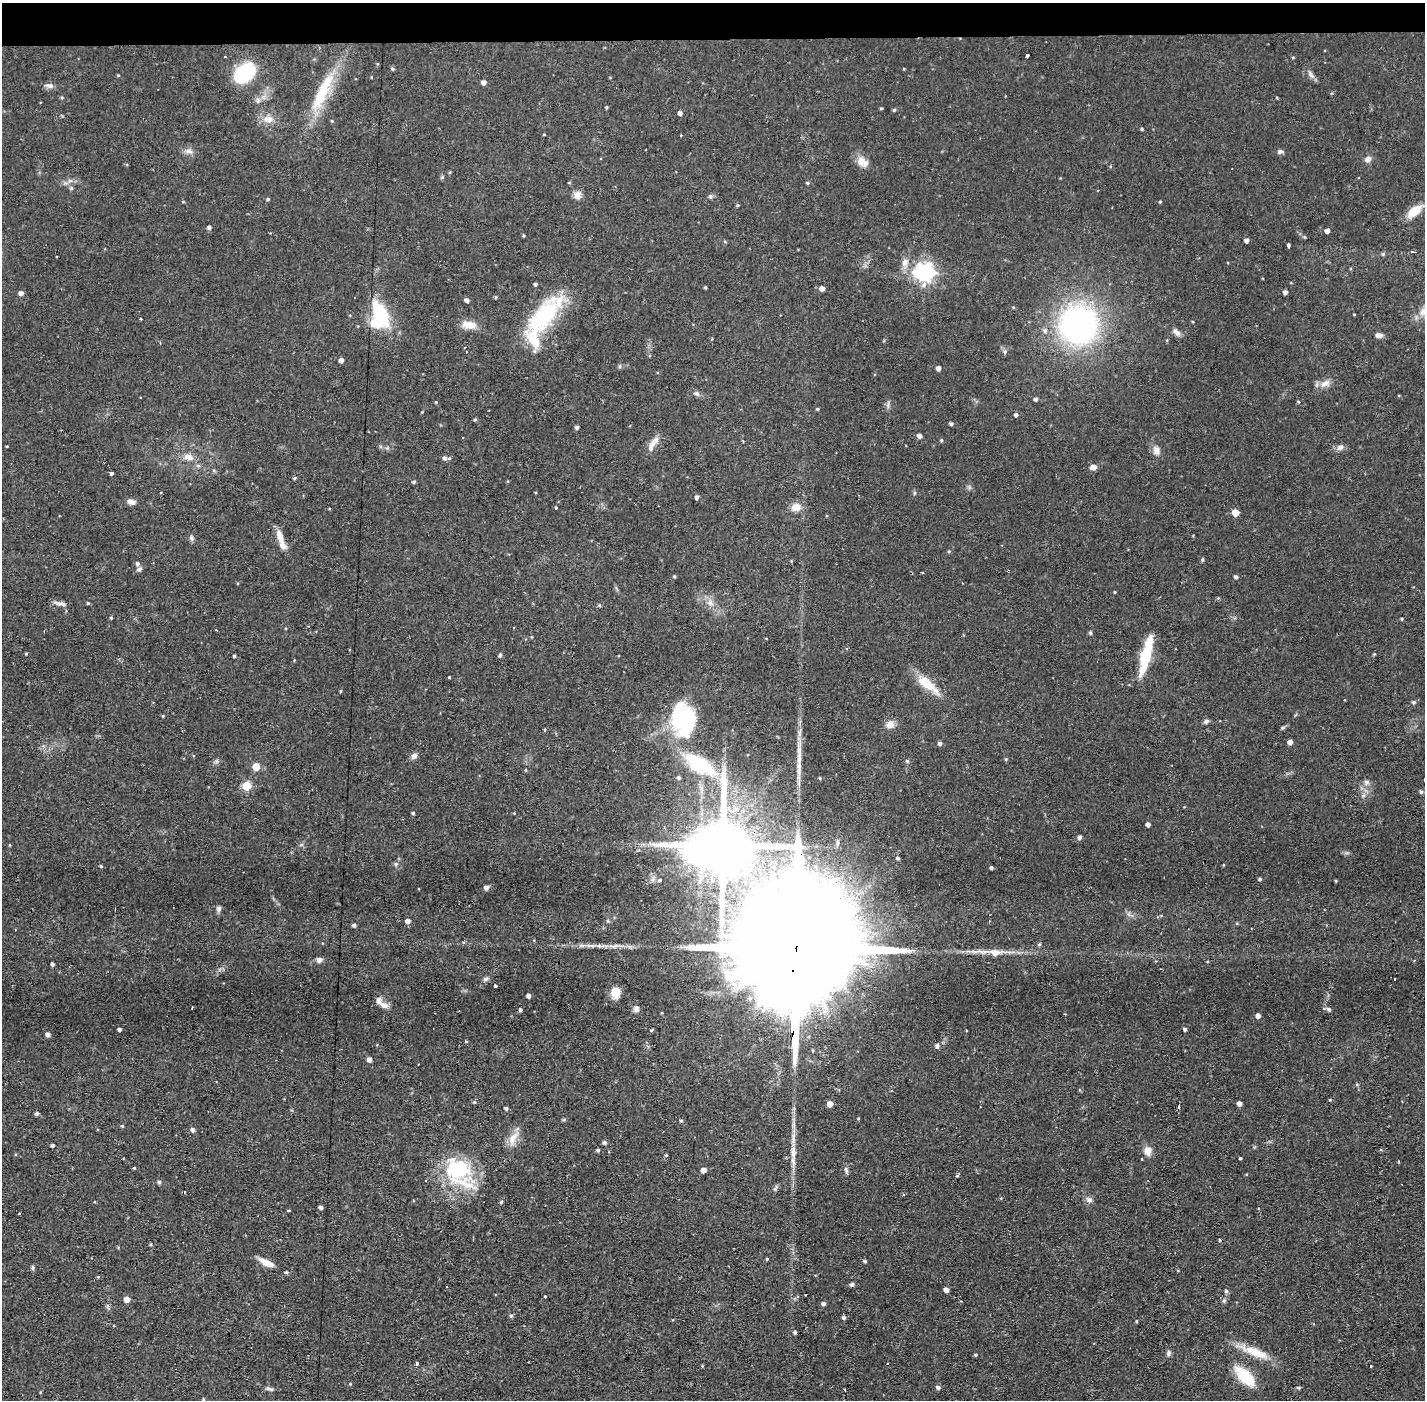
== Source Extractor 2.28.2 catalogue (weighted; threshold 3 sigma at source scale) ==
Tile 2 of 3 x 3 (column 2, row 1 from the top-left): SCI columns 1423-2845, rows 2849-4246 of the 4267 x 4300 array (HDU 1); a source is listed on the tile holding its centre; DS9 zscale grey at full resolution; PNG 1427 x 1402 px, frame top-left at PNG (2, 3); no overlay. Shown black and unused: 3% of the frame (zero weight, under 2 of 3 exposures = <1% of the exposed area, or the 3 px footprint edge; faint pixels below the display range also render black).
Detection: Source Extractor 2.28.2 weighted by HDU 2 'WHT'; one run over the whole footprint, this tile lists its part. Background 0.0582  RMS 0.006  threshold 0.0272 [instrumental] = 3 sigma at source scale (4.5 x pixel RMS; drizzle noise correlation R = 1.50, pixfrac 1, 0.05/0.05 arcsec/px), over >= 5 px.
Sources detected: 244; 4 inside a brighter object's white glare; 3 cosmic-ray / hot-pixel residue — not listed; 6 inside a brighter listed object's ellipse — not listed separately; the other 231 listed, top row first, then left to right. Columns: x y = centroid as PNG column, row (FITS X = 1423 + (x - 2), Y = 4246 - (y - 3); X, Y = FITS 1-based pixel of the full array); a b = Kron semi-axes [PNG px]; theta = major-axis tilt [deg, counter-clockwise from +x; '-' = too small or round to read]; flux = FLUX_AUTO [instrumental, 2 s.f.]
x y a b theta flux
1027 56 4 3 - 2.2
1293 57 5 3 - 0.51
392 69 5 5 - 0.93
244 73 21 14 41 34
1311 75 12 6 -63 2.2
484 82 4 4 - 2.7
50 86 11 6 -4 2.4
322 92 52 12 65 31
62 98 5 3 - 0.64
1276 98 3 2 - 0.72
258 100 8 5 74 1.8
606 107 4 3 - 0.78
881 108 5 3 - 0.55
894 110 4 4 - 0.78
680 113 4 4 - 2.1
268 119 14 9 4 5.5
1142 129 4 3 - 0.71
189 151 11 6 -8 2.7
1280 152 7 6 - 1.5
1368 159 8 7 - 2.5
861 161 13 10 -74 5.7
70 181 7 4 -17 1.3
808 183 5 4 - 0.82
71 188 5 5 - 1
577 195 11 9 -72 3.7
710 196 7 5 21 1.2
268 199 5 4 - 0.85
1160 202 4 3 - 0.58
737 205 4 3 - 0.72
1414 211 14 8 40 13
209 227 4 4 - 1.6
1327 231 4 4 - 2.9
1246 240 4 4 - 2.1
1288 245 4 3 - 0.98
1412 251 4 3 - 1
1383 254 5 5 - 1
905 262 12 9 74 4.2
924 272 7 7 - 290
535 284 4 4 - 1.2
705 287 4 3 - 0.66
822 289 4 4 - 3.3
1285 292 4 4 - 2.2
21 293 4 4 - 2.7
495 297 4 4 - 0.88
467 300 4 4 - 2.4
1423 312 14 10 35 5.5
380 314 28 13 -64 38
545 315 55 23 50 56
140 318 3 3 - 0.65
469 325 18 9 -10 7.7
1078 325 32 31 - 170
1045 330 7 6 - 2
1177 332 11 7 -40 2.7
1379 335 9 6 -5 2.3
712 339 4 2 - 0.56
1005 352 6 4 -72 1
341 360 4 4 - 2.8
938 368 4 4 - 2.6
1325 383 15 9 22 4.3
697 394 8 6 -42 1.7
1036 399 5 4 - 1.4
436 402 4 3 - 0.48
888 405 10 4 86 1.4
818 409 4 3 - 0.76
1016 415 4 4 - 1.4
475 419 4 3 - 0.83
951 423 4 4 - 1.2
577 427 4 4 - 1.5
919 436 4 4 - 2.7
941 440 4 4 - 0.85
654 442 17 7 47 4.9
7 446 4 2 - 0.45
1340 447 9 7 30 2.5
1156 450 11 8 -80 3.9
188 457 13 9 -13 4.7
445 458 6 6 - 2.5
1093 467 5 5 - 4.7
112 473 4 3 - 6
294 478 5 4 - 0.88
413 482 5 4 - 0.92
969 487 7 4 -72 1
697 497 4 3 - 1.8
131 502 11 6 -16 2.7
556 507 4 3 - 1.5
796 507 12 10 9 5.5
1235 512 5 5 - 8.8
280 536 18 8 -72 6.5
191 538 8 6 -75 1.4
949 551 5 3 - 0.6
1202 560 6 3 72 0.66
791 561 4 4 - 0.55
137 563 5 5 - 1.3
139 569 8 5 30 1.4
922 573 3 2 - 0.84
674 577 4 3 - 0.76
1236 577 4 4 - 1.5
1115 592 4 3 - 0.45
1218 598 4 4 - 0.61
88 603 4 4 - 0.63
710 603 9 7 -54 3.3
60 604 17 4 -11 2.3
599 605 4 4 - 0.85
111 618 4 3 - 0.69
1402 619 4 3 - 0.71
1090 633 5 4 - 1
26 654 4 3 - 0.72
500 655 4 4 - 1.2
234 656 3 3 - 0.84
1145 656 37 9 76 28
450 677 3 3 - 2
927 684 30 10 -39 15
340 691 5 3 - 0.52
1414 702 5 5 - 1.2
163 716 3 3 - 0.63
684 718 28 22 -80 77
1206 721 7 5 19 1.6
890 725 11 10 - 3.9
1283 728 6 4 20 0.88
1290 742 4 4 - 3.3
940 743 5 4 - 1.6
414 756 8 7 - 2.5
1006 759 5 4 - 0.65
217 761 7 4 90 1.1
907 761 5 4 - 0.88
700 764 45 19 -32 44
256 766 5 5 - 10
526 770 4 3 - 0.51
679 778 5 5 - 1.2
1366 782 8 7 - 2
246 786 5 5 - 23
1421 792 5 4 - 1.1
1363 795 7 5 29 1.4
413 813 3 3 - 1.2
1148 824 4 4 - 1.9
1079 837 5 4 - 1.6
301 845 6 4 18 0.83
723 846 20 12 -90 5000
898 858 4 4 - 1.1
396 864 5 5 - 1.3
101 866 4 3 - 0.72
992 868 3 3 - 1.3
1260 879 4 3 - 1
660 880 4 3 - 1.9
1336 881 4 3 - 0.55
486 887 4 4 - 2.6
219 909 8 6 -89 1.6
408 921 5 4 - 2.8
354 925 4 4 - 1.4
797 942 109 23 87 54000
1039 944 5 4 - 0.88
589 945 7 5 -2 1.7
615 946 18 5 7 3.9
982 952 19 5 -7 4.5
995 952 11 7 0 6.2
320 960 7 7 - 2.1
52 964 4 4 - 1.3
485 979 7 6 - 1.6
1395 979 3 3 - 5.2
495 986 3 3 - 4.8
615 992 12 10 81 7.6
528 996 4 4 - 2.1
750 998 7 7 - 2.2
383 1005 13 8 -21 3.8
192 1008 2 2 - 0.72
636 1009 8 7 - 2.2
1329 1009 5 5 - 1.5
520 1010 3 3 - 1.2
1258 1016 4 4 - 3.1
119 1029 4 3 - 1.4
1185 1029 3 3 - 1.2
48 1034 4 4 - 2.2
465 1042 3 3 - 1.8
937 1046 6 6 - 1.8
369 1059 5 4 - 2.5
1330 1100 4 4 - 0.55
474 1102 5 5 - 0.76
1239 1103 4 4 - 2.6
830 1104 5 4 - 5.7
1179 1107 5 3 - 1.6
506 1108 4 4 - 1
36 1113 6 4 3 0.87
564 1120 5 4 - 0.83
681 1121 4 3 - 0.84
122 1126 4 4 - 0.6
193 1130 5 4 - 2.1
513 1138 21 9 54 6.7
604 1142 4 4 - 1.5
52 1145 4 3 - 1.2
598 1150 4 4 - 1.1
1147 1151 10 8 -74 5
666 1155 4 3 - 0.61
1240 1158 3 3 - 1.4
1141 1159 3 3 - 1.4
134 1168 4 3 - 0.56
457 1170 37 30 -26 47
703 1170 5 4 - 3.5
957 1176 4 3 - 0.86
160 1182 5 4 - 0.99
1089 1200 10 8 -35 2.3
501 1202 4 4 - 0.9
321 1207 4 3 - 1.8
288 1210 3 2 - 1.5
1220 1240 4 3 - 0.6
150 1245 4 4 - 0.72
865 1261 4 4 - 1.3
266 1263 19 7 -25 6.1
33 1268 5 5 - 1.3
286 1272 4 3 - 0.97
98 1277 4 3 - 0.65
852 1284 5 4 - 1.8
946 1290 4 4 - 3.5
1226 1291 5 4 - 1.2
545 1296 3 3 - 0.9
127 1299 5 4 - 5.6
1224 1301 6 5 - 1.1
824 1304 4 4 - 1.6
511 1316 5 5 - 0.99
844 1318 5 5 - 1.3
1136 1321 4 3 - 0.56
795 1332 4 4 - 1
1255 1352 41 10 -22 14
1168 1353 7 6 - 1.5
975 1355 4 3 - 0.75
416 1364 3 3 - 5.2
1370 1366 3 3 - 1.2
1245 1376 23 11 -45 25
350 1384 4 3 - 0.52
938 1387 5 5 - 1.7
1299 1388 5 4 - 0.89
269 1389 11 4 -22 1.6
203 1399 5 3 - 0.55
Overlapping masked pixels (flux is a lower limit): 2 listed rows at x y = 723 846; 797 942
Isophote crosses this tile's border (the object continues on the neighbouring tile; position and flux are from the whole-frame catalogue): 1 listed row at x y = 1423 312